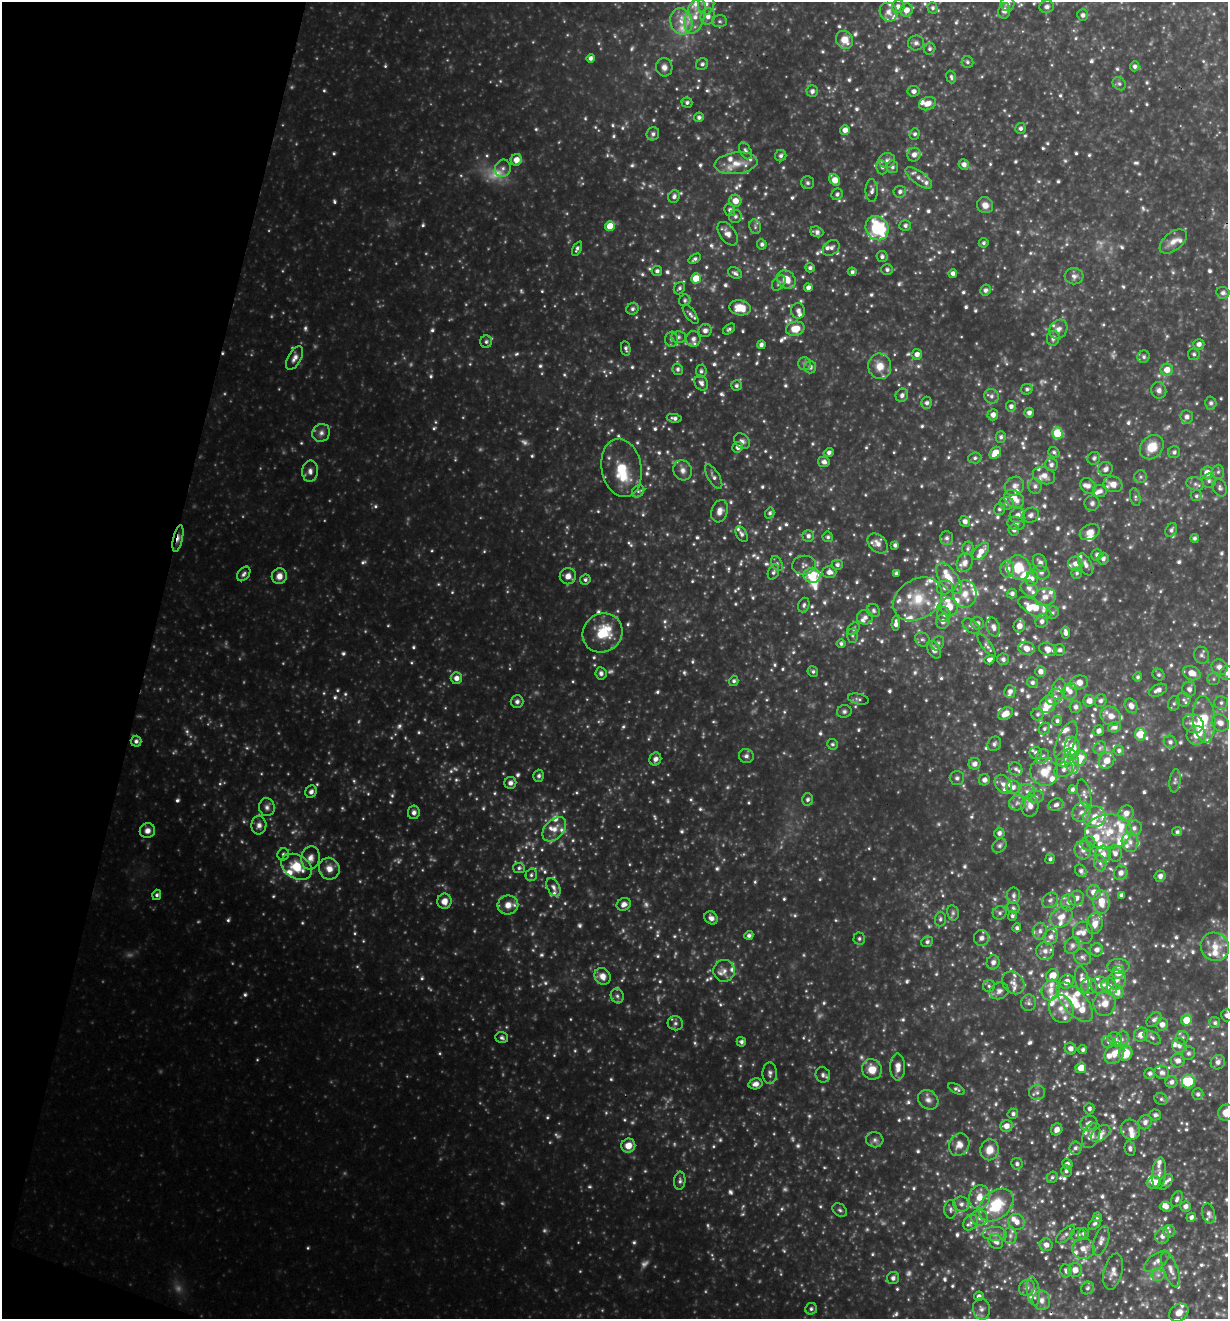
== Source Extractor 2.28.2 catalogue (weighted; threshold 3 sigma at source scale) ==
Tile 9 of 4 x 4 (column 1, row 3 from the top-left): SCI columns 259-1484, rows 1322-2638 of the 5293 x 5275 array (HDU 1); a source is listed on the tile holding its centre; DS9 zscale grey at full resolution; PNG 1230 x 1321 px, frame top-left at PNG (2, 2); each listed source drawn as its Kron ellipse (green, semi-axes under 4 px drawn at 4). Shown black and unused: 12% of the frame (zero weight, under 3 of 4 exposures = <1% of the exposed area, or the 3 px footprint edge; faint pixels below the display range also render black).
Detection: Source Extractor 2.28.2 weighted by HDU 2 'WHT'; one run over the whole footprint, this tile lists its part. Background 0.358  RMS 0.038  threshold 0.171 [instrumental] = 3 sigma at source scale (4.5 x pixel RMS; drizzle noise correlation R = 1.50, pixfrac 1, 0.05/0.05 arcsec/px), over >= 5 px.
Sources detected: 1328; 88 too faint to see at this stretch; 1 inside a brighter object's white glare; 1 cosmic-ray / hot-pixel residue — neither listed nor drawn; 162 inside a brighter listed object's ellipse — not listed separately; of the other 1076, all 500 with FLUX_AUTO >= 8.35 (the completeness limit of this list) listed and drawn (576 fainter detections not listed), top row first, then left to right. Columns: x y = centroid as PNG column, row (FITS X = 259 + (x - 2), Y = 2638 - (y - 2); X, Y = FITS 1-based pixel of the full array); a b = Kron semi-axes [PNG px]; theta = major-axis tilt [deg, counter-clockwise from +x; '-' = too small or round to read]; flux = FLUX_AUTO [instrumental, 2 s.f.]
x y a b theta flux
706 4 10 8 83 25
1007 4 7 7 - 17
898 7 6 6 - 22
1047 7 7 6 - 14
932 8 5 5 - 10
906 10 6 6 - 28
1004 11 8 6 78 18
888 12 9 8 - 28
1083 15 5 5 - 12
695 16 18 9 72 60
708 16 8 7 - 21
681 21 13 11 -73 54
720 21 7 6 - 9
845 40 9 8 - 51
916 43 8 7 - 13
930 49 6 5 - 9
590 58 4 4 - 13
967 62 6 5 - 8.5
702 64 6 5 - 11
1135 66 5 5 - 11
664 67 9 8 - 22
951 77 6 4 -72 8.5
1119 84 7 6 - 9.8
812 91 6 5 - 14
913 91 6 5 - 16
687 102 5 5 - 9.9
927 104 9 6 20 33
699 117 5 4 - 11
1020 128 5 5 - 11
845 130 5 5 - 24
653 134 7 6 - 12
915 134 5 5 - 9
745 151 9 5 -63 12
914 155 7 6 - 19
781 156 6 5 - 10
516 160 6 5 - 36
887 160 8 7 - 16
736 163 21 10 7 60
964 165 5 5 - 18
882 167 7 5 -76 9.2
892 167 6 6 - 10
503 168 9 7 68 15
919 178 16 6 -37 24
834 180 6 5 - 46
808 183 6 6 - 9.3
872 191 11 6 -89 15
900 192 6 5 - 12
837 194 6 5 - 11
674 196 6 5 - 13
735 201 6 6 - 40
985 205 8 7 - 27
730 210 6 5 - 13
735 216 6 6 - 11
905 225 6 5 - 12
610 226 5 5 - 69
755 227 7 5 -72 8.7
877 228 12 11 - 280
817 232 7 5 -19 14
728 234 13 8 -54 26
1173 241 16 9 39 33
984 243 5 4 - 8.6
762 244 5 5 - 11
831 248 9 7 37 14
577 249 8 4 63 11
882 256 5 5 - 12
695 259 7 4 33 9.6
810 268 5 4 - 11
887 270 6 5 - 12
657 271 5 5 - 12
852 272 4 4 - 9.5
735 273 7 5 -30 12
953 273 4 4 - 17
1074 276 9 8 - 17
696 278 5 5 - 98
786 279 10 8 -45 49
779 283 8 5 54 11
679 288 6 5 - 8.5
808 288 4 4 - 17
985 290 6 5 - 11
1223 293 6 6 - 13
685 300 6 5 - 9.3
740 308 11 7 -11 69
632 309 6 5 - 11
798 311 8 7 - 17
690 314 11 5 -55 13
729 329 7 4 38 8.4
795 329 9 7 15 61
1058 329 10 8 55 21
705 331 7 6 - 16
678 337 7 5 0 8.7
1053 338 7 6 - 14
671 339 7 6 - 12
693 339 8 7 - 18
486 342 6 6 - 8.9
1199 344 5 5 - 17
761 345 4 4 - 14
626 348 7 4 -80 10
917 354 5 5 - 21
1194 354 6 5 - 8.8
1144 357 6 6 - 10
294 358 13 6 60 22
804 364 6 6 - 9.8
880 366 13 11 -78 51
810 367 6 6 - 14
678 369 6 5 - 11
1167 370 6 6 - 40
701 371 6 5 - 9.7
701 383 8 6 -57 15
736 386 5 5 - 10
1027 389 6 5 - 9.6
1159 390 8 7 - 17
902 395 7 6 - 15
991 396 7 7 - 15
927 403 6 5 - 14
1211 403 6 5 - 11
1011 406 5 5 - 15
1029 413 5 4 - 14
993 415 6 5 - 21
1187 417 7 6 - 17
674 418 7 4 -9 12
321 433 9 8 - 18
1057 433 6 5 - 140
1001 437 6 5 - 10
742 441 9 6 -44 14
738 447 5 5 - 18
1152 447 13 10 48 76
829 452 5 4 - 12
1054 452 6 5 - 8.5
1174 452 6 6 - 12
995 453 6 5 - 54
975 458 6 5 - 9.7
1094 458 6 6 - 11
824 462 6 5 - 16
1051 465 6 6 - 13
621 468 29 20 -80 120
1106 469 7 7 - 16
683 470 10 9 - 23
310 471 10 7 84 20
1218 472 7 6 - 9.7
1207 473 6 6 - 42
1044 476 11 8 -19 27
714 477 14 5 -59 15
1141 477 6 6 - 8.6
1209 481 7 7 - 13
1113 484 9 8 - 38
1195 484 9 6 -19 14
1015 486 10 9 - 22
1035 486 8 6 -81 13
1088 486 9 7 -42 19
1220 488 9 6 -66 11
638 491 7 5 43 8.5
1100 491 7 6 - 16
1196 496 5 5 - 8.5
1135 497 9 5 -78 8.8
1014 499 11 8 -32 50
1007 503 7 6 - 11
1092 503 7 7 - 12
999 509 6 5 - 8.7
720 511 11 8 73 26
770 513 5 4 - 9.5
1017 515 8 7 - 20
1031 515 8 7 - 15
965 521 6 5 - 15
1016 523 8 6 -15 12
1014 530 5 5 - 13
1171 530 7 5 63 12
1090 532 10 7 27 30
742 534 8 5 -62 11
808 536 6 5 - 14
828 537 5 5 - 8.5
178 538 14 4 78 18
947 538 7 6 - 12
1195 538 4 4 - 8.9
878 543 12 8 -44 24
895 545 4 4 - 11
968 548 7 5 67 9.4
981 551 10 6 47 30
1097 555 6 5 - 12
1103 559 6 5 - 14
777 563 8 5 -62 9
965 563 9 7 62 26
1040 563 9 6 -65 20
1075 564 7 7 - 23
1085 564 12 6 -66 19
804 565 12 9 8 19
837 565 5 5 - 12
1019 568 12 11 - 87
1007 569 8 7 - 26
773 572 8 5 69 11
829 572 7 6 - 21
1041 572 8 7 - 13
896 573 4 3 - 8.9
1077 573 5 5 - 8.6
244 574 8 5 51 11
812 575 8 7 - 99
279 576 8 7 - 28
568 576 8 8 - 30
949 578 17 9 -54 62
585 579 5 5 - 9
1032 579 8 6 65 16
945 588 8 7 - 13
1029 588 9 7 -42 18
1012 593 5 5 - 12
965 594 14 11 85 49
1045 597 11 9 16 29
918 599 26 19 32 140
804 605 7 5 71 11
949 607 9 8 - 63
1035 608 18 7 -27 72
873 611 7 6 - 10
1052 613 7 6 - 9.2
944 615 7 7 - 13
865 617 8 7 - 15
943 621 7 6 - 19
1042 621 7 6 - 15
896 623 7 4 89 18
977 623 6 6 - 16
971 626 10 6 -38 13
1019 626 6 6 - 28
993 627 10 6 -70 19
854 629 7 5 41 8.6
603 633 20 19 - 120
1066 633 6 4 -82 15
852 636 7 5 -90 8.5
922 639 8 6 -36 11
938 643 7 5 57 8.8
841 644 4 4 - 9.4
987 645 14 4 -53 12
1026 648 8 6 -15 30
1048 649 9 6 -18 34
934 650 9 6 -60 27
1060 650 6 5 - 12
1201 655 8 7 - 14
1003 659 6 6 - 11
989 660 5 4 - 13
1219 667 8 7 - 24
813 671 5 5 - 9
1040 671 5 5 - 19
601 673 6 5 - 13
1192 673 9 6 -23 42
1227 673 7 7 - 15
1158 675 6 5 - 9.3
1138 677 5 4 - 8.4
456 678 6 5 - 24
1213 679 6 5 - 8.5
734 681 5 4 - 9.3
1032 683 5 5 - 10
1079 683 9 6 14 36
1059 689 10 7 76 16
1189 689 7 7 - 17
1158 690 10 5 23 21
1010 691 6 5 - 16
1070 692 8 7 - 20
1054 697 9 7 40 16
858 699 10 5 -13 9.7
1184 700 7 7 - 11
1089 701 6 5 - 26
1101 701 6 5 - 13
517 702 6 6 - 12
1174 703 7 5 75 9
1221 703 7 6 - 12
1048 704 9 7 58 64
1131 706 8 6 -61 21
1075 707 6 6 - 14
844 711 7 6 - 9.8
1005 714 8 5 33 36
1038 714 6 6 - 9.4
1111 716 11 9 -34 32
1204 719 23 11 -85 100
1057 721 5 5 - 9.5
1220 723 9 7 -43 30
1193 724 10 9 - 33
1114 727 6 5 - 17
1044 729 6 5 - 8.4
1099 731 5 5 - 16
1140 734 6 5 - 86
1196 735 9 9 - 41
136 741 5 5 - 10
1066 741 20 8 66 35
1170 742 6 6 - 12
833 744 5 5 - 8.4
994 744 8 6 56 12
1072 748 11 8 88 73
1100 748 7 5 46 9.6
1119 750 5 5 - 10
1036 753 6 6 - 15
746 756 7 7 - 13
1042 756 8 6 51 11
1064 758 8 7 - 20
1079 758 7 7 - 62
655 759 6 5 - 16
1107 760 8 7 - 33
1071 761 13 7 -77 30
975 764 6 6 - 18
1016 769 7 6 - 12
1063 770 10 7 23 18
1044 772 14 13 - 64
539 776 6 5 - 9.8
957 778 7 7 - 11
984 780 6 5 - 18
1175 781 11 5 82 10
510 783 6 6 - 15
1003 784 10 7 -53 21
1013 787 7 6 - 18
1072 789 4 4 - 10
1027 791 7 7 - 15
311 792 6 5 - 14
1084 794 15 6 -75 17
1036 797 8 6 2 12
808 799 6 5 - 11
1017 803 8 7 - 17
1056 805 8 6 18 14
1030 806 11 9 84 33
267 807 9 7 -78 16
414 812 6 6 - 14
1081 812 10 8 52 24
1126 813 8 7 - 32
1094 817 11 10 - 45
259 825 9 7 88 21
1134 828 8 7 - 18
554 829 14 9 48 36
147 831 8 7 - 25
1108 832 23 17 7 110
1177 832 5 4 - 8.3
999 833 5 5 - 14
1130 842 10 8 -80 23
1088 843 7 6 - 13
999 846 8 6 45 11
1083 850 9 8 - 23
1115 853 8 7 - 20
283 854 6 5 - 8.8
1103 854 8 7 - 29
311 858 12 9 80 26
1050 859 5 4 - 8.7
1100 863 8 6 -74 12
297 867 16 11 -30 100
519 868 6 5 - 8.7
329 869 11 10 - 36
1081 871 7 5 -56 12
1121 873 7 6 - 23
531 875 6 5 - 8.8
1160 876 5 5 - 16
553 887 10 6 -63 13
1094 892 7 7 - 37
157 895 5 4 - 8.8
1013 895 8 6 -90 14
1121 895 4 3 - 12
1076 898 8 7 - 23
1050 900 9 7 39 13
444 901 8 7 - 32
1068 902 8 7 - 19
1101 902 12 8 -85 55
624 904 7 6 - 19
508 905 10 9 - 34
1013 908 6 5 - 8.7
953 913 8 5 -77 8.9
1000 913 7 6 - 11
1012 916 5 4 - 9.7
1061 917 12 9 35 38
711 918 7 6 - 20
940 919 7 5 88 9.2
1095 924 10 7 82 35
1017 928 4 4 - 9.9
1040 931 8 7 - 15
1083 933 11 10 - 25
749 935 4 4 - 9.7
1051 937 8 6 60 19
981 938 8 7 - 20
859 939 6 6 - 8.4
927 942 6 5 - 9.5
1072 945 9 7 56 14
1215 947 15 13 -46 57
1097 950 7 6 - 19
1045 951 9 9 - 25
1082 957 9 7 -37 13
993 962 7 6 - 20
1118 966 11 7 -2 19
724 971 11 10 - 26
1118 972 6 6 - 61
1052 975 7 6 - 49
602 976 9 7 -56 33
1082 980 14 6 -79 29
1117 980 9 8 - 23
1066 982 8 6 37 31
1013 983 12 10 -47 27
1099 985 8 8 - 19
989 986 6 6 - 8.9
1089 986 8 8 - 16
1109 986 9 7 -57 25
1051 990 10 8 72 30
999 991 10 8 23 18
1117 992 7 6 - 42
617 996 7 6 - 12
1075 1002 24 11 -49 97
1029 1003 8 7 - 13
1104 1003 12 11 - 57
1061 1009 14 12 -69 40
1227 1015 6 5 - 11
1154 1020 9 6 43 14
1186 1020 5 5 - 73
675 1023 8 7 - 12
1215 1023 5 5 - 8.9
1162 1024 6 6 - 23
1141 1035 7 6 - 30
1152 1037 10 5 -33 12
502 1038 6 5 - 11
1182 1038 7 6 - 11
1115 1039 7 6 - 15
1122 1039 8 6 60 14
741 1042 5 4 - 11
1108 1042 6 6 - 8.9
1179 1046 7 6 - 18
1070 1049 6 5 - 19
1083 1050 5 4 - 10
1114 1053 11 9 53 43
1126 1053 8 6 67 83
1188 1053 7 6 - 12
1178 1061 7 6 - 23
1218 1062 7 7 - 17
898 1067 13 7 -90 31
1081 1068 5 5 - 51
872 1069 10 10 - 52
1162 1072 7 6 - 14
770 1073 10 7 -90 14
1150 1073 5 5 - 12
823 1075 8 7 - 13
1171 1082 6 5 - 15
1188 1082 7 6 - 140
755 1084 7 5 13 19
956 1089 9 4 -28 8.7
1037 1093 8 7 - 14
1198 1094 6 5 - 11
1161 1099 7 5 -27 9.8
928 1100 11 9 -38 21
1089 1109 6 5 - 12
1226 1112 8 7 - 46
1013 1114 5 5 - 10
1155 1115 6 5 - 12
1145 1122 7 6 - 16
1089 1123 9 7 19 16
1006 1126 6 6 - 28
1057 1129 6 5 - 21
1130 1129 10 9 - 28
1101 1133 11 7 35 19
1091 1135 13 8 67 28
875 1140 8 7 - 13
959 1145 11 10 - 30
628 1146 7 7 - 41
1075 1148 6 6 - 12
1130 1149 7 5 -78 10
989 1150 10 9 - 40
1017 1164 6 5 - 10
1067 1164 5 5 - 16
1066 1171 6 5 - 11
1159 1173 16 7 85 23
1052 1177 6 5 - 8.5
680 1181 9 5 84 10
1154 1182 7 6 - 49
1165 1182 9 5 51 13
979 1197 12 10 76 45
1177 1199 8 5 68 13
961 1204 8 7 - 14
996 1205 19 13 39 160
1186 1206 5 5 - 18
1166 1207 6 5 - 19
951 1209 9 6 -90 10
840 1210 8 6 -38 9.3
1209 1214 10 6 -76 17
1097 1217 4 4 - 14
1191 1217 5 4 - 12
979 1218 8 8 - 18
971 1222 8 6 54 14
1016 1222 8 8 - 24
1095 1223 8 5 51 10
1169 1231 6 6 - 8.6
1083 1233 5 5 - 9.9
995 1234 12 7 -2 21
1066 1234 12 5 41 11
1078 1234 7 6 - 9.9
1010 1236 8 6 -90 14
1162 1236 8 7 - 21
996 1241 8 7 - 18
1101 1241 15 7 72 24
1046 1245 7 6 - 22
1083 1249 11 10 - 36
1157 1261 15 7 36 24
1171 1269 19 7 -70 29
1075 1270 7 7 - 30
1066 1271 6 6 - 14
1113 1272 18 9 76 30
1158 1275 6 6 - 12
893 1278 6 6 - 13
1027 1288 8 7 - 13
1087 1288 7 6 - 9.3
1033 1291 15 6 -82 20
979 1296 5 4 - 13
1041 1300 9 9 - 26
811 1309 6 5 - 9.2
981 1309 11 8 -80 20
1179 1313 10 8 36 34
Overlapping masked pixels (flux is a lower limit): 2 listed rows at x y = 178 538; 1041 1300
Isophote crosses this tile's border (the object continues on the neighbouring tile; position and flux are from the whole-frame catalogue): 6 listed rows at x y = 706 4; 906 10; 695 16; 1227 673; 1227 1015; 1226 1112